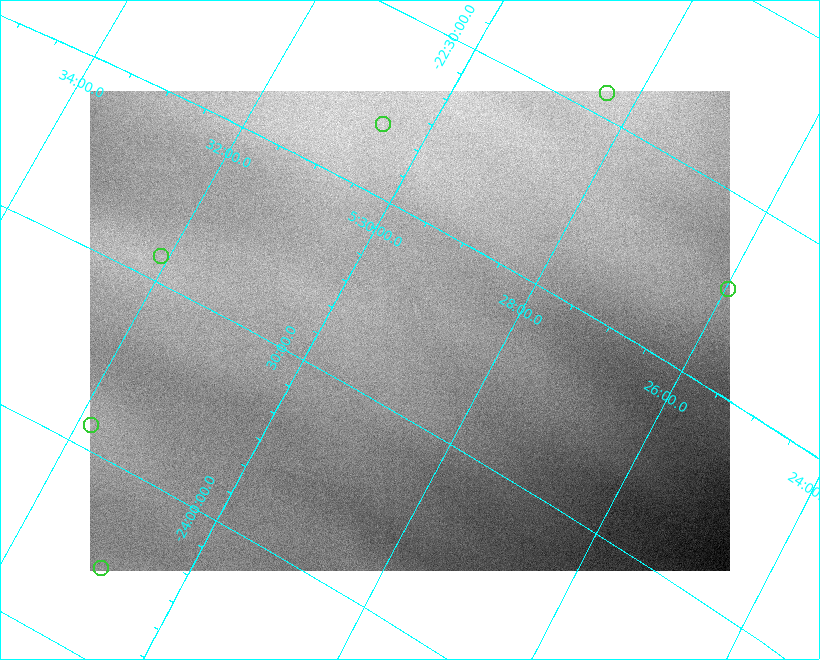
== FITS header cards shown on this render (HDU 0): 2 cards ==
NAXIS1  =                  640 / length of data axis 1
NAXIS2  =                  480 / length of data axis 2

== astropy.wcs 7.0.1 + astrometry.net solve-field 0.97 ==
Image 640 x 480 px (HDU 0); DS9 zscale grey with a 90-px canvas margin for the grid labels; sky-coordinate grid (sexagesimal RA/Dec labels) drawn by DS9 from the SOLVED WCS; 6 Tycho-2 reference stars matched to detected sources circled (green)
Header WCS: none
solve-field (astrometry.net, Tycho-2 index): SOLVED blind (the file carries no WCS)
Solved WCS: RA---TAN-SIP/DEC--TAN-SIP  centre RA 05:29:03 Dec -23:17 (82.26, -23.29 deg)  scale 9.93 arcsec/px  FOV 105.9' x 79.0'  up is +28 deg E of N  parity normal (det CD < 0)
(file carries no celestial WCS; the grid is the blind solution)
Tycho-2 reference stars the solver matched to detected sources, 6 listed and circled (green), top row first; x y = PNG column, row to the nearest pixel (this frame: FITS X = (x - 90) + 1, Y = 480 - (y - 91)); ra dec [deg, ICRS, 3 dp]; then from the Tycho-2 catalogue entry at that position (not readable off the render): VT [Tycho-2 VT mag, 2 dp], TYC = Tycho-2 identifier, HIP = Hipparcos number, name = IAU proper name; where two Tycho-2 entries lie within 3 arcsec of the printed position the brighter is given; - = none
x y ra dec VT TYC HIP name
607 93 82.088 -22.434 6.84 5928-533-1 25616 -
383 124 82.633 -22.812 9.08 6476-402-1 - -
161 256 83.021 -23.430 7.79 6476-894-1 25933 -
728 289 81.492 -22.741 8.55 6475-778-1 25395 -
91 425 82.960 -23.935 8.78 6476-87-1 25913 -
101 568 82.734 -24.265 8.79 6476-337-1 - -